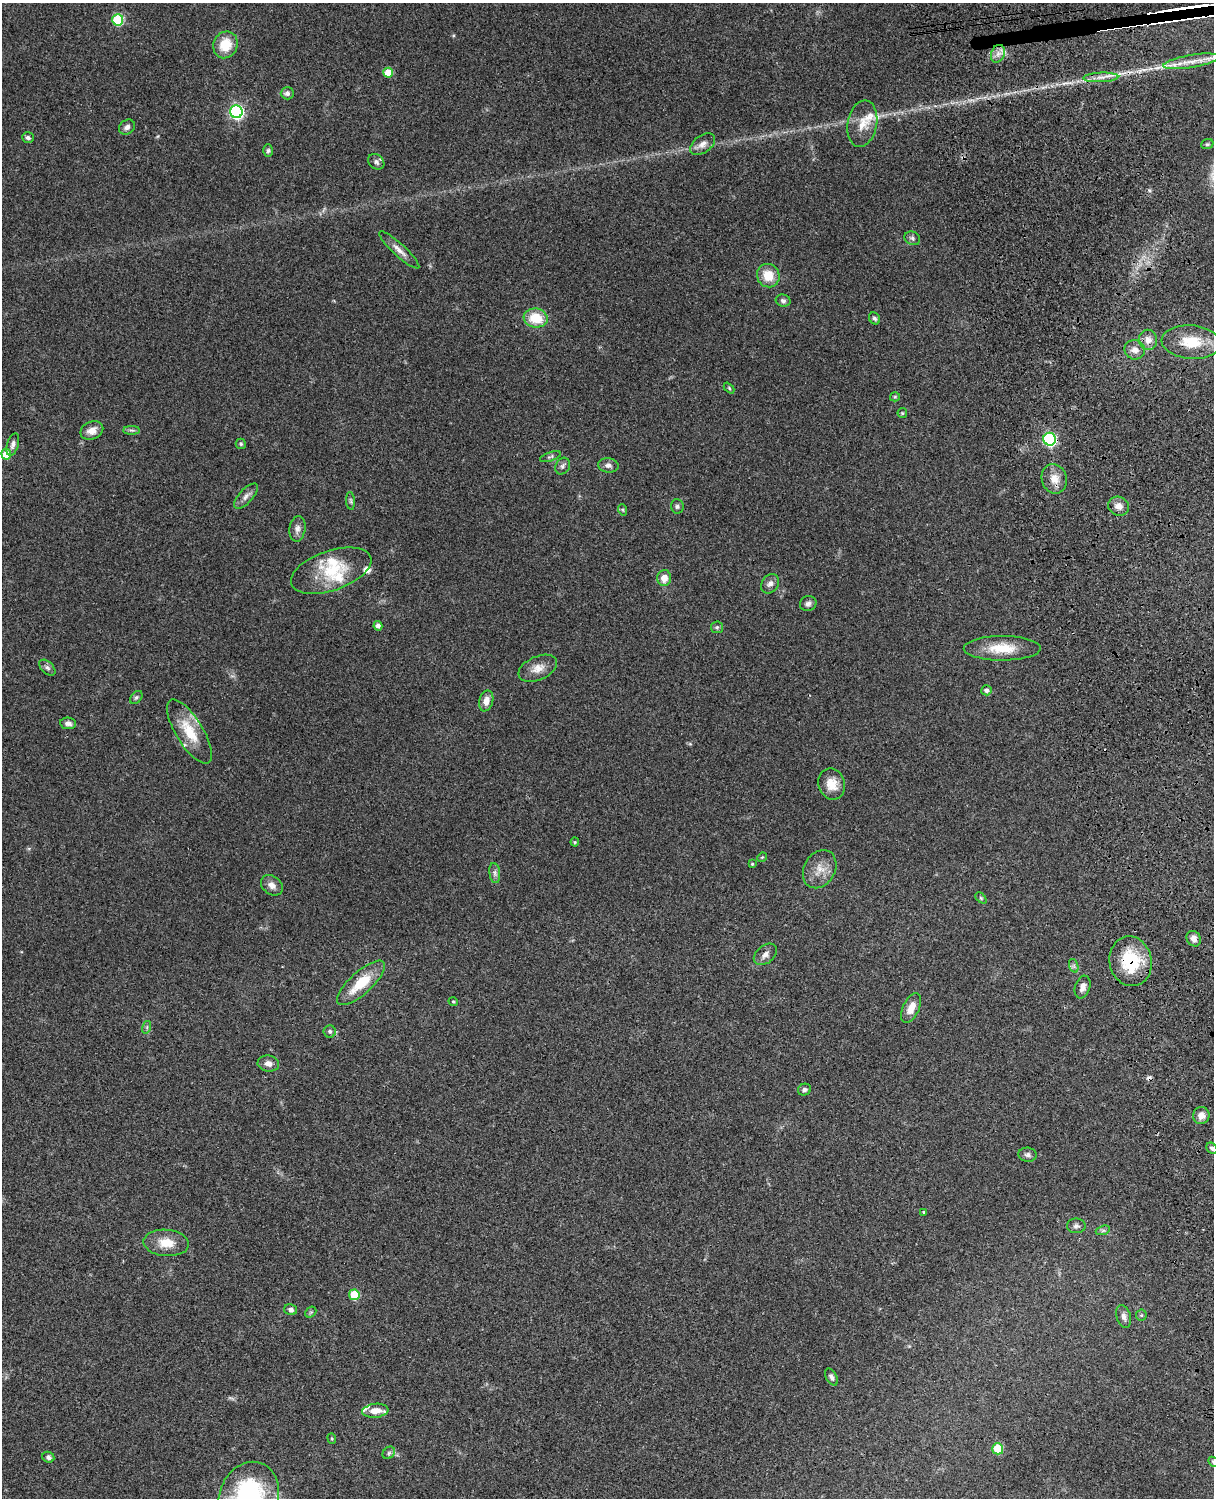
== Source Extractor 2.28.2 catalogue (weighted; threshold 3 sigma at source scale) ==
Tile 6 of 4 x 3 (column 2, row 2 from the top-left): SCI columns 1334-2545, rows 1773-3268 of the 5088 x 4927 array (HDU 1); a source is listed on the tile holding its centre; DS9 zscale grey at full resolution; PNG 1216 x 1500 px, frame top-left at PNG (2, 3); each listed source drawn as its Kron ellipse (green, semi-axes under 4 px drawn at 4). Shown black and unused: <1% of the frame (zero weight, under 3 of 4 exposures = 6% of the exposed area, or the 3 px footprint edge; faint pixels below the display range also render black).
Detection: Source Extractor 2.28.2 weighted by HDU 2 'WHT'; one run over the whole footprint, this tile lists its part. Background 0.106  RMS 0.0065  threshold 0.0294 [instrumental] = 3 sigma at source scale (4.5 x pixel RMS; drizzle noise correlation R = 1.50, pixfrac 1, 0.05/0.05 arcsec/px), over >= 5 px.
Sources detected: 124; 1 too faint to see at this stretch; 16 cosmic-ray / hot-pixel residue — neither listed nor drawn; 10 inside a brighter listed object's ellipse — not listed separately; the other 97 listed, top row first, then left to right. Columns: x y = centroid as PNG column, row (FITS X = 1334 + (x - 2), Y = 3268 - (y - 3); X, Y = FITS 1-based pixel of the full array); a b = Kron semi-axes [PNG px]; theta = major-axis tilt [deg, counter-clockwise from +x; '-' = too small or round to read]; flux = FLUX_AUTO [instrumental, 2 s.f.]
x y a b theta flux
118 20 6 5 - 46
225 45 13 12 - 14
998 54 9 6 69 3.4
1191 61 28 6 10 8.7
388 73 5 5 - 14
1101 77 17 4 2 4.2
287 93 6 6 - 2.3
236 112 6 6 - 130
862 124 23 14 79 10
127 127 8 7 - 2.4
28 138 6 5 - 1.4
703 144 14 8 36 4.3
1207 144 6 5 - 0.97
268 151 6 5 - 1.2
376 162 9 7 -43 2.1
912 238 8 6 -26 1.8
399 250 26 6 -42 4.8
768 276 12 11 - 12
783 301 7 6 - 1.7
536 318 12 9 -8 17
875 318 6 5 - 1.5
1148 340 10 9 - 4.9
1191 342 29 17 -5 21
1135 350 10 9 - 4.3
729 388 6 4 -47 0.78
895 397 5 4 - 0.79
902 413 5 4 - 0.77
92 430 12 9 23 5.2
132 430 8 4 0 1.3
1050 439 6 6 - 99
13 444 11 5 73 2.4
241 444 5 5 - 1
6 454 5 5 - 13
551 457 11 4 18 1.3
608 465 10 7 -7 2.5
563 466 9 7 63 2
1054 479 15 12 -71 7.2
246 496 16 7 47 3.4
351 501 9 4 -84 1.2
677 506 7 6 - 1.5
1119 506 10 9 - 4.2
623 510 6 3 -71 0.77
297 529 13 8 81 3.4
331 571 42 20 19 25
664 578 8 7 - 6.3
770 584 10 8 55 2.8
808 603 8 7 - 2.3
378 626 5 4 - 2.7
717 627 6 5 - 1.2
1002 648 38 12 0 17
47 668 10 6 -44 2
538 668 20 11 24 7
986 690 5 5 - 2
136 697 7 5 49 1.2
486 701 10 7 76 4.9
68 723 8 5 -7 2.9
189 732 37 13 -59 19
832 784 16 13 -71 9.3
575 842 4 4 - 0.66
762 857 5 4 - 0.65
752 864 4 4 - 0.72
820 869 20 15 59 9
495 873 10 5 -83 2.1
272 885 12 9 -38 3.9
981 898 6 4 -45 0.91
1194 939 8 7 - 3.6
765 954 13 8 40 3.7
1131 961 25 21 -78 33
1074 966 7 4 -72 1.3
361 983 31 11 42 20
1083 987 12 7 72 3.3
453 1001 5 3 - 0.62
911 1008 16 8 65 7.2
147 1027 6 4 73 1.1
330 1031 6 6 - 1.6
268 1063 11 8 -8 3.8
804 1090 7 6 - 1.7
1201 1115 8 8 - 4
1212 1148 6 4 -45 1.5
1027 1155 9 7 -5 2
924 1212 4 3 - 0.67
1076 1226 9 7 0 2
1103 1230 7 4 19 1.3
166 1243 23 13 -5 11
354 1295 5 5 - 25
291 1310 6 5 - 2.1
311 1312 6 4 43 0.95
1141 1315 5 5 - 0.97
1124 1316 12 7 -75 2.8
831 1377 9 5 -62 1.9
375 1411 13 7 6 6.7
332 1438 5 4 - 0.74
998 1449 5 5 - 18
389 1453 7 5 46 1.4
48 1457 6 5 - 2.1
1213 1462 5 4 - 0.87
248 1497 36 29 69 100
Overlapping masked pixels (flux is a lower limit): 3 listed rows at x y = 1191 342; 1050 439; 1131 961
Isophote crosses this tile's border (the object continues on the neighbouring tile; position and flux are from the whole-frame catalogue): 2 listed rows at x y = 1213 1462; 248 1497